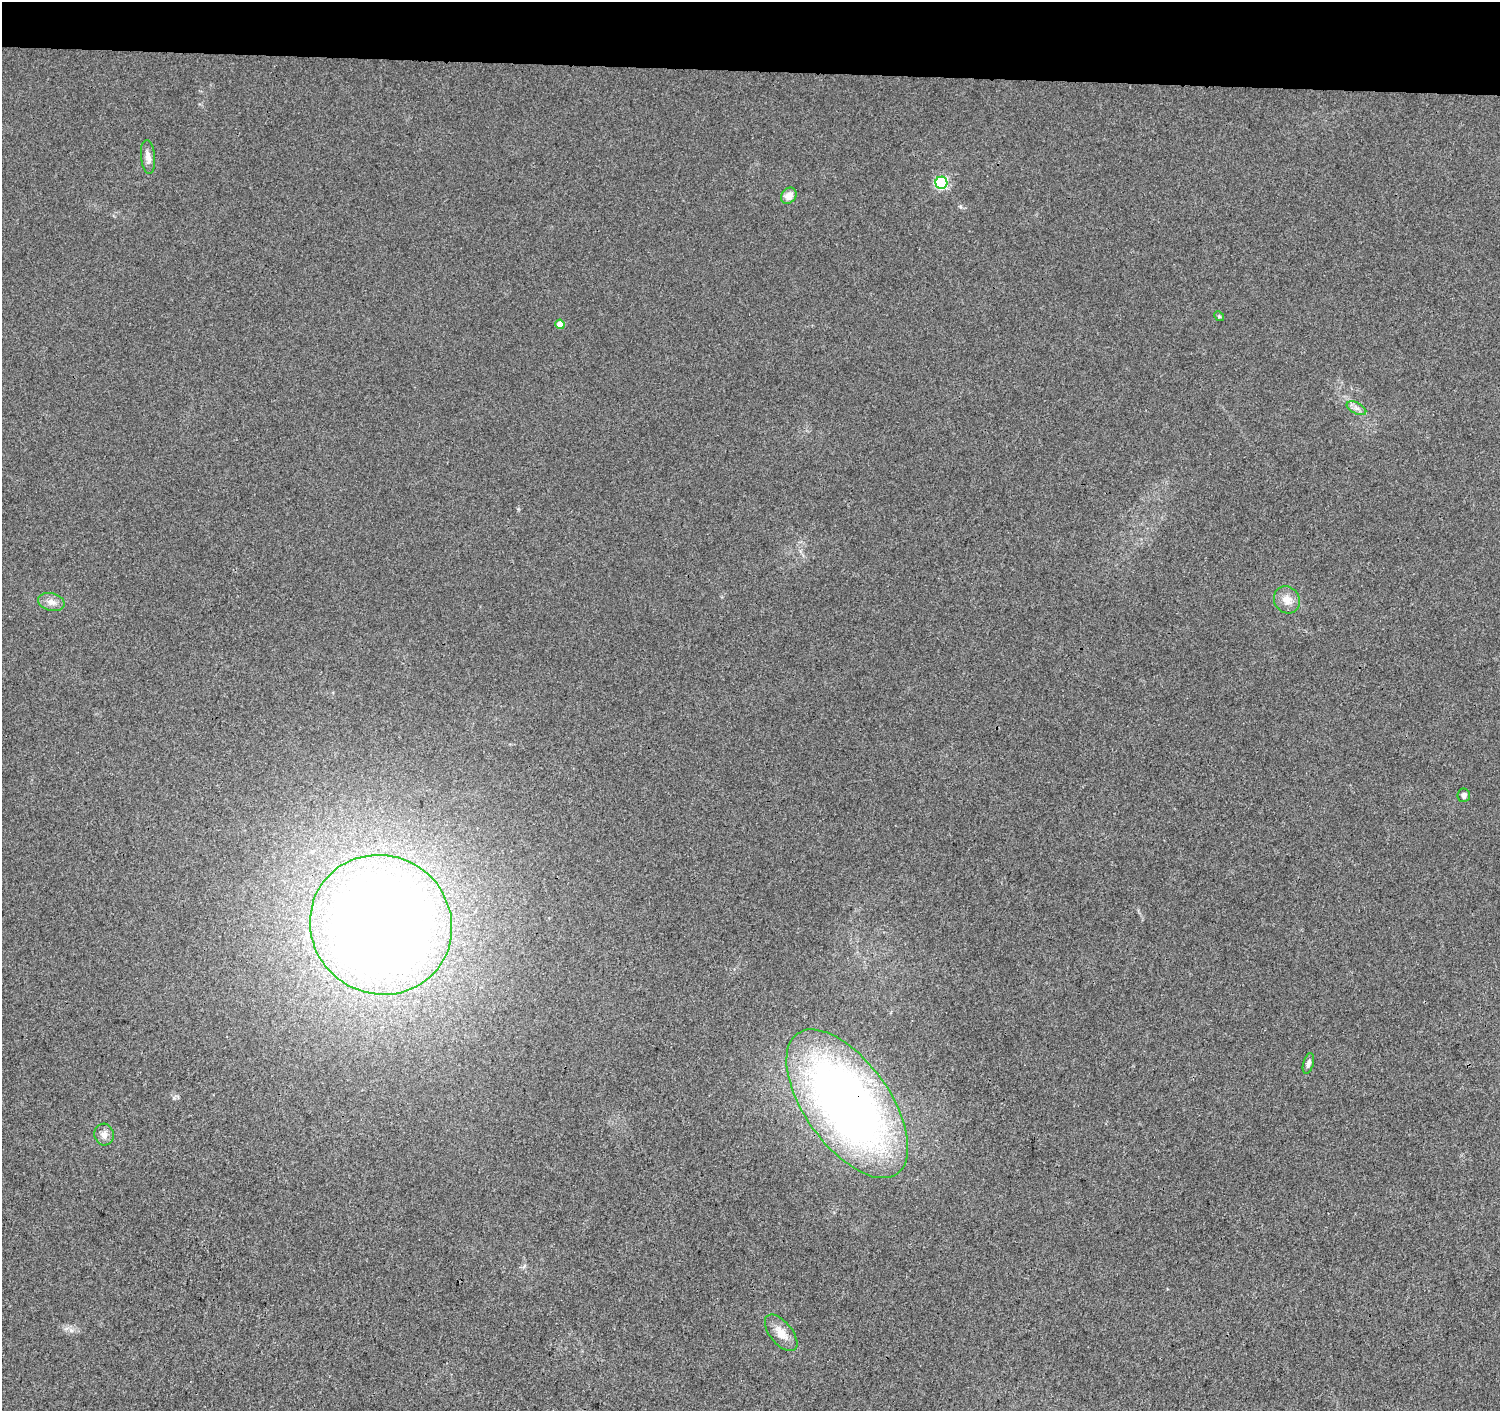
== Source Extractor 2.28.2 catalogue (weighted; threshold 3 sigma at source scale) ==
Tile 2 of 3 x 3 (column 2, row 1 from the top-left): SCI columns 1510-3007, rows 3105-4513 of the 4505 x 4741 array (HDU 1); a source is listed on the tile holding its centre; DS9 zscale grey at full resolution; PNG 1502 x 1413 px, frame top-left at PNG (2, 2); each listed source drawn as its Kron ellipse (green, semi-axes under 4 px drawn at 4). Shown black and unused: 5% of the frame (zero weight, under 3 of 4 exposures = <1% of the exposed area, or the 3 px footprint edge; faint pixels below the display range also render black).
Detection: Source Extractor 2.28.2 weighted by HDU 2 'WHT'; one run over the whole footprint, this tile lists its part. Background 0.00355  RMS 0.0037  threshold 0.0167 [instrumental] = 3 sigma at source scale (4.5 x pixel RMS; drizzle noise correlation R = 1.50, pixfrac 1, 0.0396/0.0396 arcsec/px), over >= 5 px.
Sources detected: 14; all 14 listed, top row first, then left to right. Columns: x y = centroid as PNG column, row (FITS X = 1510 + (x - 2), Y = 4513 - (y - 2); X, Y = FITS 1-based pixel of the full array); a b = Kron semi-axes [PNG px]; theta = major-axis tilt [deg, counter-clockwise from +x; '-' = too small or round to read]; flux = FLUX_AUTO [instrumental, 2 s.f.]
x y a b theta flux
148 157 17 7 -84 2.6
941 183 6 6 - 53
789 196 9 7 48 3
1219 316 5 4 - 0.47
560 324 5 4 - 5.1
1356 408 10 5 -27 1.6
1287 600 14 12 -54 4.1
51 602 13 8 -15 2.7
1464 795 7 6 - 1.3
381 925 72 69 -34 570
1308 1064 10 5 74 1.2
847 1104 86 42 -54 280
104 1134 11 9 -77 2.3
781 1333 22 11 -51 5.1
Overlapping masked pixels (flux is a lower limit): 1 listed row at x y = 847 1104
Unlisted compact peaks at least as high as the median listed source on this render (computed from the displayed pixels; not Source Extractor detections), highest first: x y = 71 1330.